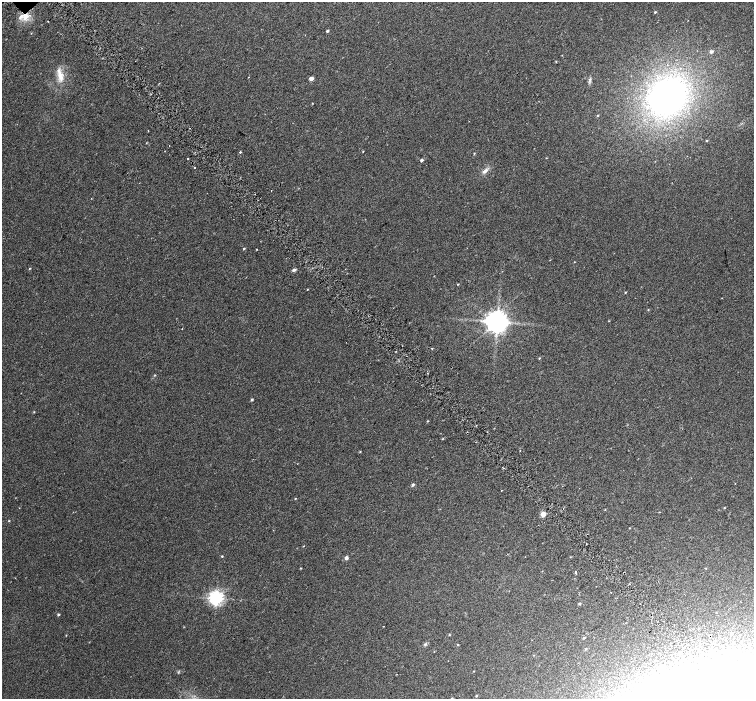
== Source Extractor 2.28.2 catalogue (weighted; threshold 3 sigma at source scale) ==
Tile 6 of 4 x 4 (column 2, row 2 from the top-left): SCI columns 1573-3076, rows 3092-4484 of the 6147 x 6119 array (HDU 1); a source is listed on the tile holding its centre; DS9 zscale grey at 2 x 2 block average (1 PNG px = mean of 2 x 2 image px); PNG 756 x 701 px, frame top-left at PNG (2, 2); no overlay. Shown black and unused: <1% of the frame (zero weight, under 2 of 3 exposures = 4% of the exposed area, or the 3 px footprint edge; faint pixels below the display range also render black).
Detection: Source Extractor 2.28.2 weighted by HDU 2 'WHT'; one run over the whole footprint, this tile lists its part. Background 0.0488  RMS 0.012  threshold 0.0518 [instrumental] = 3 sigma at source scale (4.5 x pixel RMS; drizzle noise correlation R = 1.50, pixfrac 1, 0.0396/0.0396 arcsec/px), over >= 5 px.
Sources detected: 76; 2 inside a brighter object's white glare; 1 cosmic-ray / hot-pixel residue — not listed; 1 inside a brighter listed object's ellipse — not listed separately; the other 72 listed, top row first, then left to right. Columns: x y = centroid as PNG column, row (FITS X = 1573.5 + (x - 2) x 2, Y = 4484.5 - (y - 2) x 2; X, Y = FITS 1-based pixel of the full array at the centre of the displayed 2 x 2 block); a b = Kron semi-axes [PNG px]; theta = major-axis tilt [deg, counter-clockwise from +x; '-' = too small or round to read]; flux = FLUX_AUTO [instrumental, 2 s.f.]
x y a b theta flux
655 12 3 2 - 2.6
26 16 11 7 42 27
327 31 2 2 - 4.9
31 33 2 2 - 0.93
711 51 4 4 - 6.7
60 75 20 6 -75 28
248 77 2 2 - 0.84
311 78 3 2 - 21
590 79 4 3 - 3.6
668 96 51 42 41 590
312 103 3 2 - 0.98
597 116 3 2 - 1.7
148 131 2 2 - 1.5
706 141 3 2 - 1.6
363 151 3 2 - 1.2
240 152 2 2 - 7.6
188 158 2 2 - 2.6
546 158 2 2 - 1.2
421 160 3 2 - 6.3
485 171 9 4 40 11
271 190 2 2 - 1.1
244 248 3 2 - 2.4
574 262 2 2 - 1
29 268 3 2 - 1.6
294 270 5 4 - 5.3
458 284 2 2 - 1.6
307 289 2 2 - 1.3
625 292 2 2 - 2.1
648 310 3 2 - 1.4
497 322 5 5 - 3000
182 329 2 2 - 1.4
432 348 3 2 - 1.6
539 358 3 3 - 2.1
154 375 3 2 - 1.6
252 400 3 2 - 3.6
34 412 3 2 - 1.7
427 421 3 2 - 2
487 432 2 2 - 1.8
443 438 3 2 - 1.5
520 451 2 2 - 2.4
360 452 3 2 - 1.4
413 485 4 3 - 4.8
501 490 2 2 - 3.8
295 498 2 2 - 1.7
724 508 2 2 - 1.9
605 509 3 2 - 1.2
543 514 4 4 - 23
9 521 3 2 - 1.5
630 528 2 2 - 1.3
586 543 2 2 - 2.3
303 546 2 2 - 1.2
222 556 2 2 - 2
346 558 3 3 - 10
300 568 3 2 - 1.6
706 568 3 2 - 1.1
575 572 2 2 - 9.4
216 598 4 4 - 910
579 604 3 3 - 2.7
58 614 3 3 - 3.8
383 626 2 2 - 1.1
698 628 2 2 - 1.4
731 633 3 2 - 2.6
66 635 2 2 - 1.5
449 635 3 3 - 1.6
584 638 3 3 - 2.5
425 644 4 4 - 3.7
458 645 3 2 - 2
586 649 3 2 - 2
534 655 3 2 - 1.3
473 671 2 2 - 1.2
476 696 3 2 - 2.6
452 698 3 3 - 2.6
Overlapping masked pixels (flux is a lower limit): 1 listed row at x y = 26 16
Isophote crosses this tile's border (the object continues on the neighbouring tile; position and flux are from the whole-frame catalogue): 1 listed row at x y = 452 698
Diffuse or blended objects may show on this block-average render without a row.